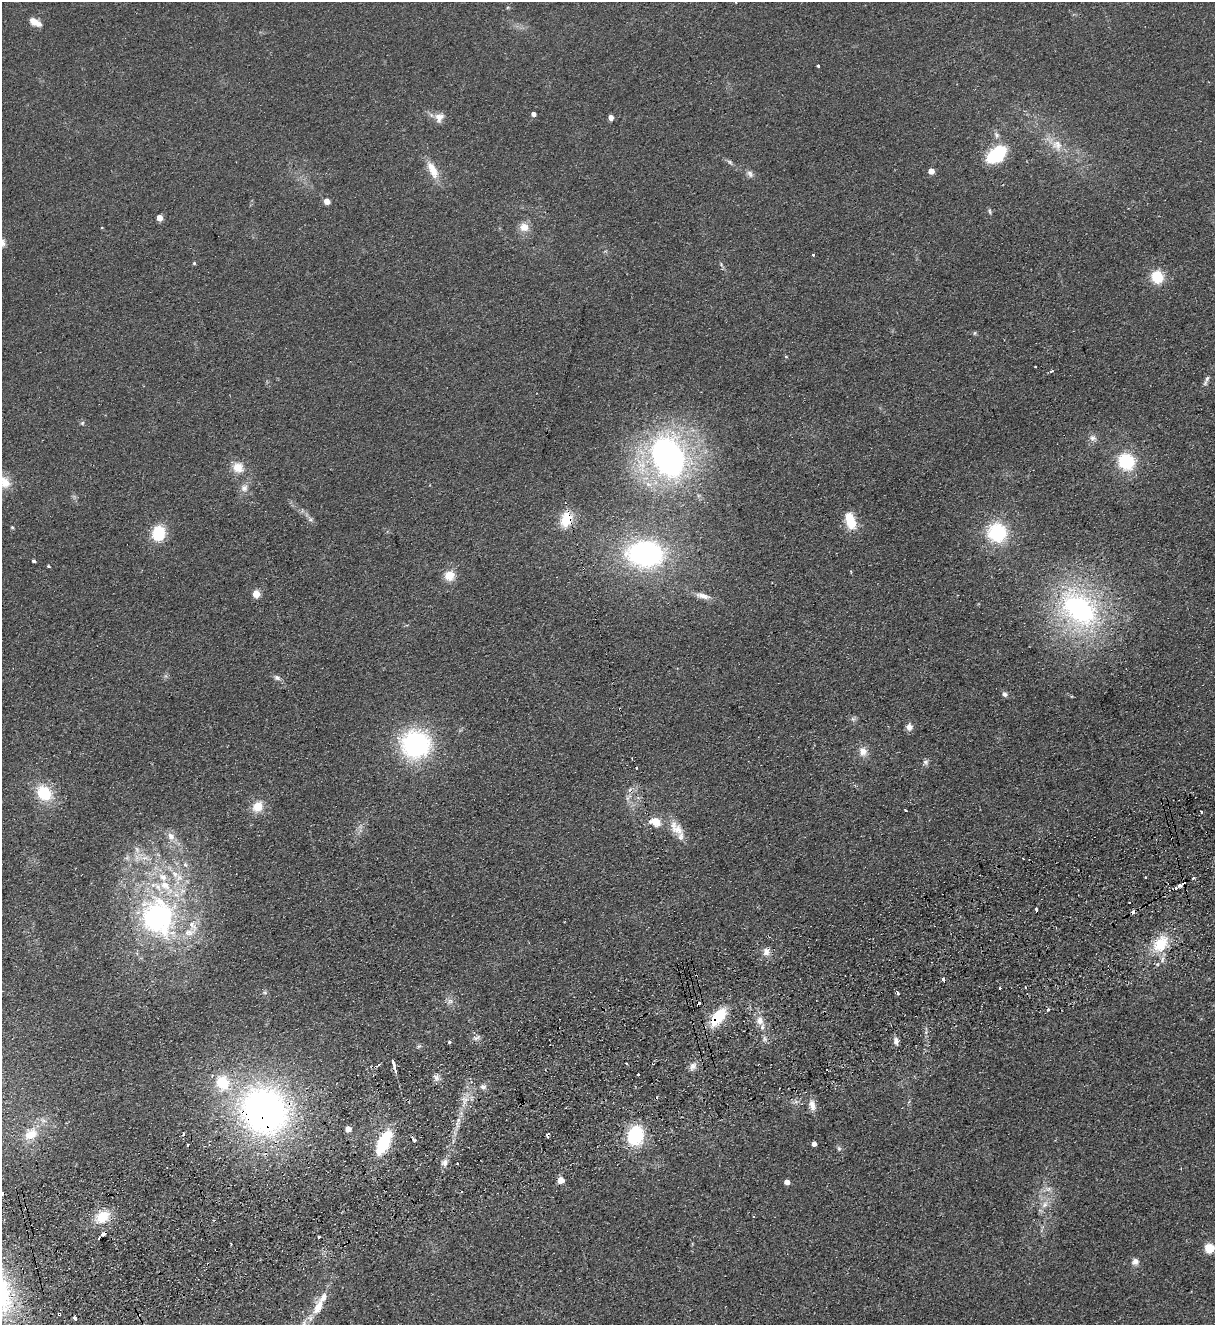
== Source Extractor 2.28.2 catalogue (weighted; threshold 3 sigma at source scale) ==
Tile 7 of 4 x 4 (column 3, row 2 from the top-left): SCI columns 2719-3931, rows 2701-4023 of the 5314 x 5400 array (HDU 1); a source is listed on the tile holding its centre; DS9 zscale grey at full resolution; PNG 1217 x 1327 px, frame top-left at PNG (2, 2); no overlay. Shown black and unused: <1% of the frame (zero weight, under 2 of 3 exposures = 3% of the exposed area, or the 3 px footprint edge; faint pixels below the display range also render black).
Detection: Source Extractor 2.28.2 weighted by HDU 2 'WHT'; one run over the whole footprint, this tile lists its part. Background 0.0777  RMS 0.01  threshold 0.0467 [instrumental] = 3 sigma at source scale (4.5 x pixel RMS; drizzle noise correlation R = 1.50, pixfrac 1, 0.05/0.05 arcsec/px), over >= 5 px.
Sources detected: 136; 16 cosmic-ray / hot-pixel residue — not listed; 8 inside a brighter listed object's ellipse — not listed separately; the other 112 listed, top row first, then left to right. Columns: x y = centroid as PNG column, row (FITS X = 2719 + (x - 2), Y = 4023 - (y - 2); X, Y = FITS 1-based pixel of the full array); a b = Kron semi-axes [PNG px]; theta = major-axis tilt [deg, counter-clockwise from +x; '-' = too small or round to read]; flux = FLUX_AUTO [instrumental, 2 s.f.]
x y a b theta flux
35 22 13 6 -29 10
818 66 3 3 - 5.4
533 114 4 4 - 5.3
439 117 13 12 - 8.2
611 117 4 4 - 8.2
1057 145 16 13 -61 14
997 154 20 12 37 68
730 162 9 4 -36 2.2
432 170 27 10 -63 16
931 171 4 4 - 13
750 174 11 6 -53 3.8
326 201 5 4 - 11
990 211 8 4 -81 1.7
159 218 4 4 - 18
524 227 12 11 - 9.9
813 255 3 3 - 2.3
194 263 4 4 - 1.2
1157 277 11 10 - 30
975 333 6 4 88 1.3
786 356 5 3 - 0.91
1035 366 2 2 - 1
1052 371 4 3 - 1.9
1207 379 10 6 70 3.2
82 423 6 6 - 1.7
1093 438 10 7 -16 4.3
668 456 42 31 -67 320
1126 461 11 10 - 74
238 467 14 13 - 13
5 483 16 14 44 16
244 488 10 9 - 5.8
310 519 8 5 -5 2.3
566 519 19 13 75 25
850 521 22 12 -71 22
12 527 4 4 - 1.2
997 532 17 17 - 70
158 533 14 12 83 37
645 554 30 22 -5 210
33 561 3 3 - 2.3
48 566 3 3 - 1.3
449 576 12 12 - 13
256 594 5 5 - 28
703 596 21 7 -13 8.8
1079 609 44 30 -43 210
277 678 9 7 -25 3.5
1005 694 7 6 - 3
853 719 6 5 - 2.3
909 727 9 8 - 5.4
415 744 27 25 -7 150
863 751 12 10 -83 9.1
925 762 8 7 - 3
44 793 17 13 -45 38
628 798 11 5 48 4
257 807 15 12 43 14
1201 812 3 2 - 1.8
656 822 8 7 - 16
678 829 17 14 -13 13
171 836 12 10 -65 8
137 849 10 5 -63 4.3
144 858 16 6 -3 8.5
185 864 8 5 -62 3.1
175 874 13 9 -44 11
1146 877 2 2 - 0.85
1194 878 3 3 - 3.7
1180 886 4 3 - 9.9
158 917 45 36 -67 220
1161 944 24 16 53 32
766 952 11 9 66 6.3
943 979 4 3 - 3.2
1000 988 3 3 - 1.8
265 992 6 5 - 1.7
898 993 4 3 - 3
450 1001 9 7 63 4
718 1017 22 11 50 38
760 1021 13 9 -82 8.8
476 1038 11 4 27 3
896 1041 9 6 -84 4.5
449 1042 3 3 - 2.5
419 1046 6 4 42 1.6
394 1064 13 3 -76 7
693 1066 10 8 45 5.4
638 1074 3 3 - 2.7
436 1077 9 6 -76 4.2
222 1082 21 17 -68 37
483 1087 8 7 - 3.8
812 1105 14 8 -75 7.8
265 1110 42 37 -47 470
458 1120 7 4 72 2.8
348 1129 5 4 - 13
30 1134 19 14 42 21
184 1134 3 3 - 8.6
547 1135 4 3 - 5.9
635 1136 15 12 76 77
414 1140 4 3 - 4.9
383 1143 19 9 63 76
814 1144 4 4 - 5.2
187 1145 3 3 - 2.8
839 1149 6 5 - 2
445 1163 10 9 - 5.6
457 1163 3 2 - 2.3
561 1180 5 5 - 17
787 1182 4 4 - 9.3
1048 1189 11 7 0 4.8
2 1194 3 3 - 4.6
1045 1204 12 8 52 7.1
102 1217 21 14 31 23
754 1217 3 3 - 1.9
103 1234 5 4 - 6.5
319 1237 3 3 - 3.1
1209 1248 9 9 - 17
1135 1261 7 7 - 5.4
318 1307 21 10 65 18
75 1318 4 3 - 5.6
Overlapping masked pixels (flux is a lower limit): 7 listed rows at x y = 566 519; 718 1017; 394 1064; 265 1110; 184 1134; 547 1135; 103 1234
Isophote crosses this tile's border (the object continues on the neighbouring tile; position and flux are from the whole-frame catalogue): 2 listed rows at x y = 5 483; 2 1194